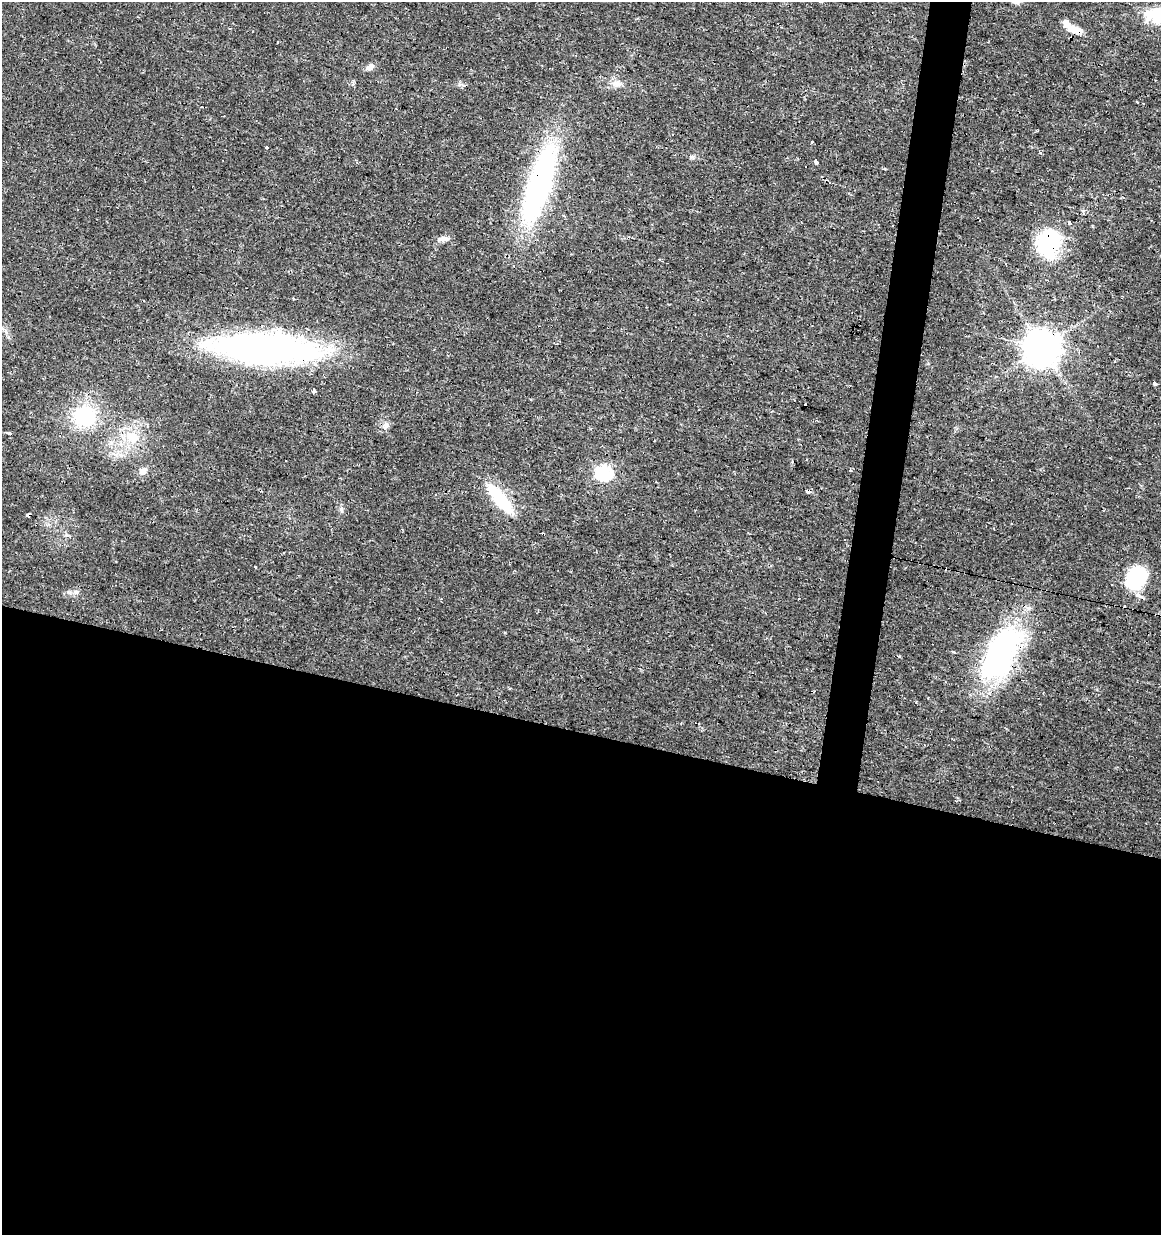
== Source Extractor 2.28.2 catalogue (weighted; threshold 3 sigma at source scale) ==
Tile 14 of 4 x 4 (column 2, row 4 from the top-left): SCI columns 1443-2601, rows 1-1233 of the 5143 x 4939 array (HDU 1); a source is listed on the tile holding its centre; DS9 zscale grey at full resolution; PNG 1163 x 1237 px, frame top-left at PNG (2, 2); no overlay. Shown black and unused: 43% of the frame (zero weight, under 2 of 3 exposures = <1% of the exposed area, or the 3 px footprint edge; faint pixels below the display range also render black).
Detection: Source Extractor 2.28.2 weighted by HDU 2 'WHT'; one run over the whole footprint, this tile lists its part. Background 0.0131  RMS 0.0031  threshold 0.0138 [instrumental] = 3 sigma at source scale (4.5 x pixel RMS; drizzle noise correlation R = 1.50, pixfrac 1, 0.0396/0.0396 arcsec/px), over >= 5 px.
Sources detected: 60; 1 inside a brighter object's white glare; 14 cosmic-ray / hot-pixel residue — not listed; the other 45 listed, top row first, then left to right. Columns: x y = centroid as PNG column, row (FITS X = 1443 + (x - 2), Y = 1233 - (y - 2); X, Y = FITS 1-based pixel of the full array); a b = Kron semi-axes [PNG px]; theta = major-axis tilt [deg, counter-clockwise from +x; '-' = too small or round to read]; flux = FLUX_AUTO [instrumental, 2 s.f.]
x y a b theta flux
821 2 4 3 - 0.82
1158 15 17 12 -9 17
1075 29 22 8 -22 4.7
1071 38 4 3 - 0.49
278 43 3 2 - 0.46
370 67 11 7 39 1.5
617 84 15 9 3 2.4
1137 102 3 2 - 0.43
1143 103 3 3 - 4
811 142 3 2 - 0.41
268 147 3 3 - 1.9
1041 153 3 3 - 0.91
692 157 7 5 -42 0.59
816 162 4 3 - 3.5
884 169 4 3 - 0.32
539 184 80 22 72 79
1069 222 4 3 - 0.74
1092 227 4 2 - 0.33
443 239 15 7 6 1.7
1049 243 30 23 71 29
1005 264 3 3 - 0.35
1042 347 10 10 - 710
265 348 106 27 -3 120
1155 384 6 3 -18 3.8
314 391 4 3 - 3.4
530 399 3 2 - 0.47
84 416 26 24 9 20
386 425 9 7 75 1.5
8 433 5 3 - 2.6
132 437 20 18 -16 8.3
793 462 4 2 - 0.43
850 469 4 3 - 0.26
143 471 10 8 22 1.8
603 472 7 7 - 63
808 491 4 3 - 1.9
500 498 45 14 -52 14
342 509 9 4 -81 0.69
28 515 4 3 - 6.2
543 534 3 3 - 2.9
255 567 3 2 - 0.35
1136 578 28 21 59 17
76 592 8 6 20 0.96
798 599 3 2 - 0.27
954 652 3 3 - 0.56
1001 654 71 33 62 61
Overlapping masked pixels (flux is a lower limit): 11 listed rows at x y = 1075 29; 1071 38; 539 184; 1049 243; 1042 347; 265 348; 500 498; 28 515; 543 534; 1136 578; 1001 654
Isophote crosses this tile's border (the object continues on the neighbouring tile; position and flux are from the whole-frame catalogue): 2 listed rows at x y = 821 2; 1158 15
Unlisted compact peaks at least as high as the median listed source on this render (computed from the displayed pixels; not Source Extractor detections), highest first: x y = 66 535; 459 84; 916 702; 505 632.